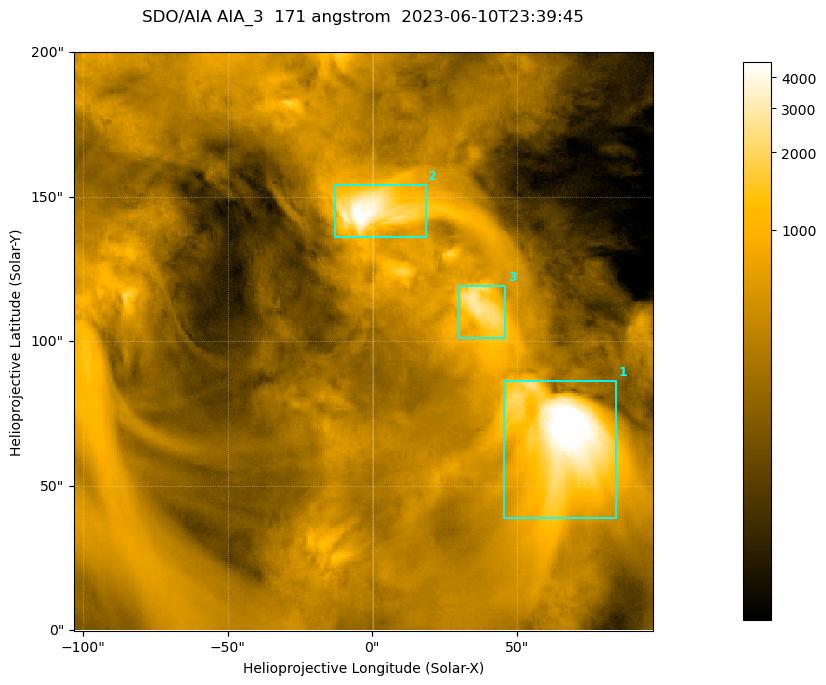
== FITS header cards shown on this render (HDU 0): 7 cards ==
TELESCOP= 'SDO/AIA '
INSTRUME= 'AIA_3   '
WAVELNTH=                  171
WAVEUNIT= 'angstrom'
DATE-OBS= '2023-06-10T23:39:45.351'
CTYPE1  = 'HPLN-TAN'
CTYPE2  = 'HPLT-TAN'

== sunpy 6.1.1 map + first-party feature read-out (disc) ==
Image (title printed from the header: SDO/AIA AIA_3  171 angstrom  2023-06-10T23:39:45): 334 x 334 px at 0.599 arcsec/px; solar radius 945 arcsec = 1577 px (partial field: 1.4% of the solar disc is inside the frame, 100% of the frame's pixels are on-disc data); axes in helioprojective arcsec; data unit not stated in the header (colour bar unlabelled)
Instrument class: DISC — disc imager (sunpy class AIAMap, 171 A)
Bright regions (active regions / flare kernels): reference = the on-disc median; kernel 3 px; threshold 5 sigma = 1084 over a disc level ~354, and >= 1.15x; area >= 111 px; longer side >= 4 px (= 2.4 arcsec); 3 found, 3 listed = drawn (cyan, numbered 1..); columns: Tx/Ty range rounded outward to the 2 arcsec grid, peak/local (2 s.f.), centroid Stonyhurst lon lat
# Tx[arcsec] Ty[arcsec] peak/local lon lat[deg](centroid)
1 44..86 38..86 17 +4 +4
2 -14..20 136..154 14 +0 +9
3 30..46 100..120 8.1 +2 +7